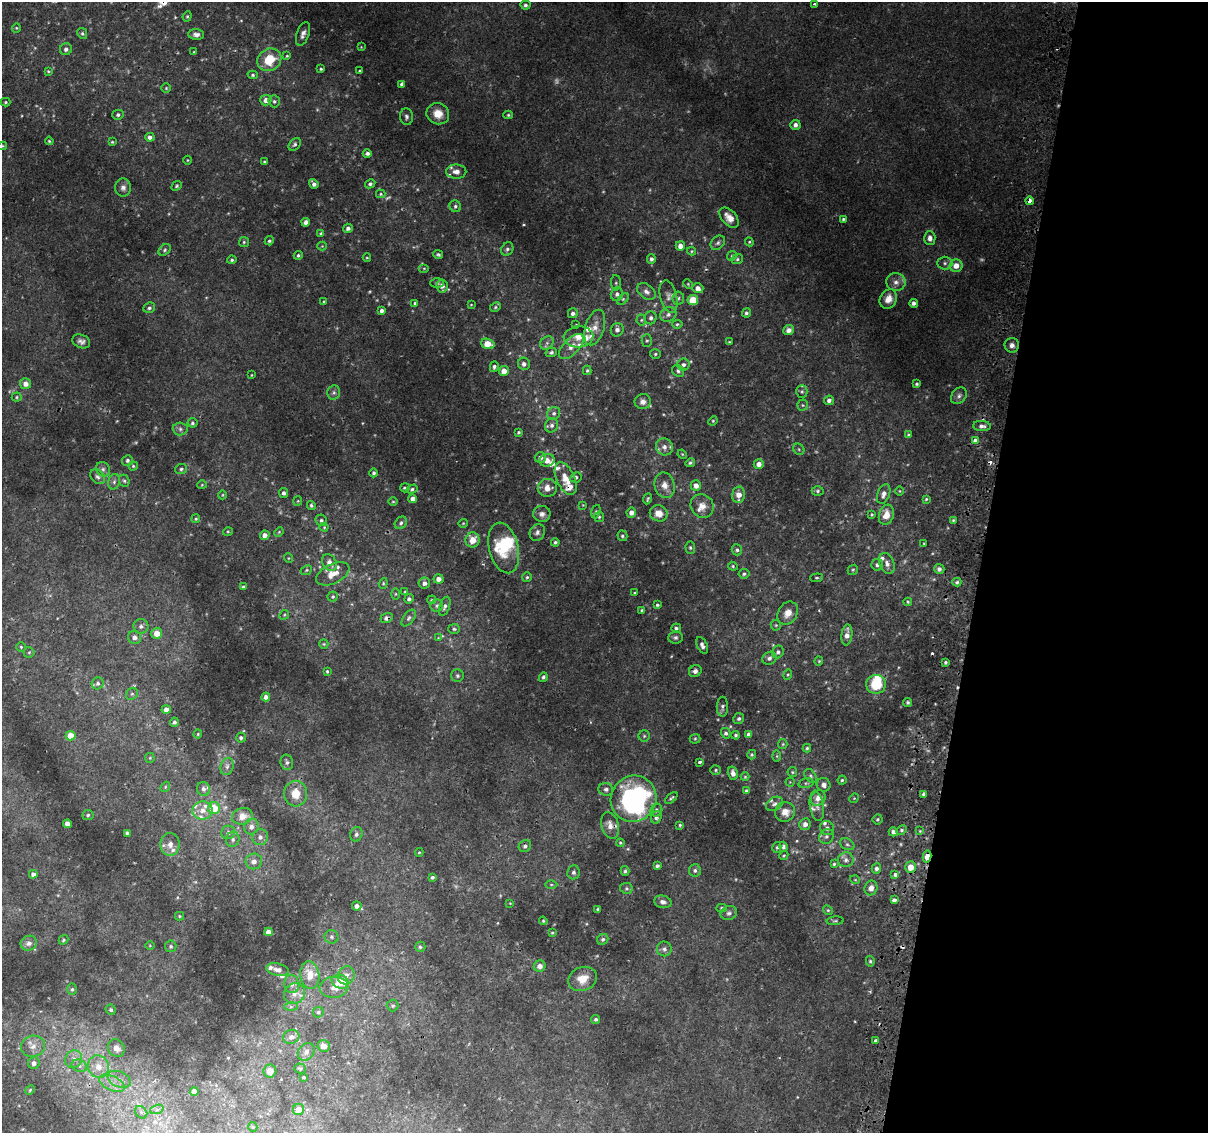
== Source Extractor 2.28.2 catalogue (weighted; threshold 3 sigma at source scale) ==
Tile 8 of 4 x 4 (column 4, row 2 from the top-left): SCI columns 3665-4870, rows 2569-3699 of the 4924 x 5194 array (HDU 1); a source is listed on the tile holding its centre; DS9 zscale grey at full resolution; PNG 1210 x 1135 px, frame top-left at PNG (2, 2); each listed source drawn as its Kron ellipse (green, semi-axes under 4 px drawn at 4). Shown black and unused: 19% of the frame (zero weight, under 2 of 3 exposures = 5% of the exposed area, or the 3 px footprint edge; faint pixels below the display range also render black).
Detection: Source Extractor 2.28.2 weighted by HDU 2 'WHT'; one run over the whole footprint, this tile lists its part. Background 0.00749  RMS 0.0022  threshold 0.00976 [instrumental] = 3 sigma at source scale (4.5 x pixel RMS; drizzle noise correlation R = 1.50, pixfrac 1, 0.0396/0.0396 arcsec/px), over >= 5 px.
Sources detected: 442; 11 too faint to see at this stretch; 1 inside a brighter object's white glare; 4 cosmic-ray / hot-pixel residue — neither listed nor drawn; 27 inside a brighter listed object's ellipse — not listed separately; the other 399 listed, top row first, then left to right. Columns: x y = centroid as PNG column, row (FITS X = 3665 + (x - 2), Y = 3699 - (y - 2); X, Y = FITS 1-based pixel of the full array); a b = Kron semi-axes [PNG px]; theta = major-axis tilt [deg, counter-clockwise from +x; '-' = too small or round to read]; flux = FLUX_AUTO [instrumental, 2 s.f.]
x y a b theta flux
815 4 3 2 - 0.4
525 5 5 4 - 0.46
187 16 5 4 - 0.27
16 28 5 4 - 0.22
82 33 5 4 - 0.38
303 34 12 6 71 1
196 35 8 5 -2 0.82
361 47 4 4 - 0.17
66 49 6 6 - 0.73
194 52 4 3 - 0.18
287 56 4 3 - 0.22
269 60 12 10 34 5.4
321 69 4 3 - 0.28
48 71 4 3 - 0.2
359 71 3 2 - 0.17
253 75 5 4 - 0.31
402 84 4 4 - 0.64
166 88 5 5 - 0.26
266 100 5 5 - 1.3
274 101 6 5 - 0.42
6 102 5 4 - 0.27
438 114 11 10 - 2.6
118 115 5 5 - 0.46
508 115 4 4 - 0.25
406 117 8 6 -85 0.62
795 125 5 5 - 0.87
150 137 5 4 - 0.79
49 141 4 3 - 0.24
112 142 3 3 - 0.21
295 144 7 5 50 0.43
2 146 4 4 - 0.22
367 153 4 4 - 0.57
187 160 4 3 - 0.16
264 162 3 2 - 0.23
456 172 10 7 -1 1.2
314 184 5 4 - 0.66
370 184 5 4 - 0.41
177 186 5 4 - 0.3
123 187 9 8 - 0.87
381 194 5 4 - 0.24
1030 201 4 3 - 1.3
455 206 6 5 - 0.45
729 218 12 7 -48 1.9
843 219 4 3 - 0.3
306 222 4 4 - 0.85
348 228 5 4 - 0.65
321 234 4 3 - 0.39
930 238 7 5 -88 1
269 241 5 4 - 0.37
244 242 5 5 - 0.29
749 242 4 4 - 0.25
718 243 8 6 45 0.56
322 246 4 4 - 0.19
680 246 5 4 - 1.5
507 249 7 5 56 0.54
165 250 7 5 43 0.37
692 251 4 4 - 0.24
298 255 4 4 - 0.31
438 255 5 3 - 0.33
732 256 5 4 - 0.29
367 258 4 3 - 0.18
651 259 5 4 - 0.57
737 259 6 4 24 0.37
232 260 4 4 - 0.37
945 263 7 6 - 0.67
956 266 6 6 - 2
424 268 5 4 - 0.22
896 282 9 9 - 1.3
437 283 7 4 -1 0.37
616 283 7 5 -86 0.37
688 284 5 3 - 0.2
442 286 7 5 -81 1.1
698 288 5 5 - 1
646 292 10 7 -36 1
617 294 7 6 - 0.64
668 297 17 8 -76 1.2
678 298 7 6 - 0.49
623 299 7 4 45 0.34
888 299 10 8 60 2.2
693 300 5 5 - 5.4
324 302 4 3 - 0.26
415 303 4 3 - 0.38
914 303 4 4 - 0.73
471 305 4 2 - 0.15
495 307 5 4 - 0.34
149 308 6 5 - 0.51
381 311 4 4 - 0.59
573 313 5 5 - 0.63
746 313 4 4 - 0.42
668 314 8 7 - 0.94
651 318 6 6 - 0.63
641 320 5 5 - 0.34
677 324 5 4 - 0.28
576 325 3 2 - 0.15
595 328 18 9 73 2.1
617 330 7 6 - 0.86
789 330 5 5 - 0.99
578 337 15 10 4 2
81 341 9 6 -21 0.84
647 341 6 5 - 0.32
729 342 3 3 - 0.2
547 343 7 6 - 0.56
488 344 7 5 -18 3.7
1012 345 7 7 - 1
571 346 15 7 46 1.7
551 352 6 4 16 0.45
655 354 5 4 - 0.32
524 364 6 6 - 0.82
683 365 6 6 - 0.66
494 367 5 4 - 0.49
587 370 5 4 - 0.3
504 371 5 5 - 2.2
678 371 6 5 - 0.46
251 375 4 3 - 0.14
26 384 5 5 - 1.4
916 384 4 4 - 0.31
802 391 6 5 - 0.37
334 393 7 6 - 0.59
959 396 9 7 52 0.73
17 397 5 4 - 0.26
829 400 5 5 - 0.73
643 402 8 7 - 0.97
803 405 5 5 - 0.3
554 413 7 6 - 0.63
713 421 5 4 - 0.26
192 423 5 5 - 0.4
551 425 7 6 - 0.71
982 426 9 5 -2 0.83
180 429 7 6 - 0.65
518 432 4 3 - 0.27
909 435 4 4 - 0.35
976 441 4 4 - 3.7
664 447 9 8 - 1.2
799 449 6 5 - 0.33
682 454 5 4 - 0.21
540 457 6 5 - 0.87
127 460 5 5 - 0.5
547 460 7 6 - 1.6
690 463 5 4 - 0.4
759 464 5 5 - 1.4
133 466 4 4 - 0.27
103 469 8 6 -55 0.68
181 469 6 5 - 0.37
374 473 4 4 - 0.44
98 477 8 6 -45 0.63
576 477 6 5 - 0.49
566 479 17 9 -66 3
124 481 6 5 - 0.4
114 482 8 6 74 0.55
202 485 4 4 - 0.2
665 485 13 10 -76 1.7
696 486 5 5 - 1.3
405 488 5 4 - 0.32
547 488 9 9 - 1.8
412 489 6 4 29 0.38
818 491 6 5 - 0.36
900 491 4 3 - 0.17
284 493 5 4 - 0.64
884 494 10 6 69 1.1
222 495 4 3 - 0.16
739 495 8 6 87 2
413 499 4 4 - 1.2
648 499 6 3 66 0.3
926 499 4 4 - 0.24
298 501 5 4 - 0.2
393 502 5 3 - 0.21
311 505 4 4 - 0.38
583 505 4 4 - 0.17
702 506 12 11 - 1.7
596 512 7 4 71 0.3
631 513 5 5 - 1.1
659 513 9 8 - 2.1
542 514 9 8 - 1
872 514 4 3 - 0.25
886 515 10 7 73 2.6
599 517 5 5 - 0.32
196 519 4 4 - 0.27
321 520 6 5 - 0.43
953 520 4 4 - 0.24
401 523 7 5 47 0.51
463 523 4 4 - 0.21
324 527 4 4 - 0.21
228 531 5 3 - 0.2
279 532 5 4 - 0.23
537 532 9 7 57 0.73
265 535 5 4 - 1.2
622 536 5 5 - 0.41
473 540 7 7 - 2.6
555 542 4 4 - 0.38
924 543 4 2 - 0.16
504 548 26 14 -76 7
690 548 6 5 - 0.32
737 550 5 5 - 0.44
288 558 5 3 - 0.19
329 563 9 6 -58 1.4
887 564 11 7 -68 0.98
877 565 6 6 - 0.64
733 566 5 4 - 0.26
939 569 5 5 - 0.59
306 570 6 4 23 0.27
853 570 5 4 - 0.3
333 574 18 9 26 2.4
744 574 5 4 - 0.35
527 577 5 5 - 0.33
816 578 6 4 6 0.3
438 579 5 4 - 1.1
957 582 4 4 - 0.39
383 583 5 4 - 0.25
424 583 6 5 - 0.83
243 587 4 3 - 0.32
405 592 4 4 - 0.23
635 593 4 3 - 0.23
396 594 6 4 89 0.24
333 597 5 5 - 0.36
409 599 5 4 - 0.55
432 600 4 3 - 0.23
908 602 4 4 - 0.22
657 605 4 4 - 0.32
437 606 6 6 - 0.5
445 606 10 5 71 0.62
642 610 4 3 - 0.27
788 613 12 9 56 1.9
284 615 5 4 - 0.29
386 618 6 5 - 0.68
409 618 9 5 53 0.55
776 625 5 5 - 0.28
141 626 7 7 - 0.82
676 628 5 4 - 0.4
454 629 6 5 - 0.34
157 633 5 5 - 2.8
847 635 10 5 83 1.3
134 637 7 6 - 1.1
438 638 4 3 - 0.14
675 638 7 6 - 0.5
324 644 5 4 - 0.25
702 645 9 5 -65 0.8
21 647 5 5 - 0.26
29 652 5 5 - 0.29
778 652 6 5 - 0.55
769 658 7 6 - 0.58
819 661 4 4 - 0.21
945 662 3 3 - 0.36
327 671 3 3 - 0.27
695 671 6 5 - 0.73
788 675 5 4 - 0.25
457 676 6 6 - 0.44
543 677 5 4 - 0.42
98 683 6 5 - 0.51
876 684 10 9 - 6.6
132 694 6 5 - 0.43
266 697 4 4 - 0.96
908 702 5 4 - 0.36
722 707 10 5 89 0.58
166 709 4 4 - 1.2
739 719 6 5 - 0.49
174 722 4 4 - 0.46
726 733 5 4 - 0.5
198 734 4 4 - 0.22
749 734 4 4 - 0.91
736 735 4 4 - 0.34
71 736 5 4 - 3.4
644 736 5 5 - 0.36
241 738 5 5 - 0.5
695 739 5 5 - 0.28
783 744 5 4 - 0.24
807 748 4 4 - 0.31
752 755 5 4 - 0.32
777 756 5 3 - 0.21
150 758 5 4 - 0.25
287 762 8 6 -76 0.57
699 762 3 3 - 0.37
227 766 9 6 74 0.77
716 770 5 5 - 0.31
792 772 5 4 - 0.27
733 773 7 5 -75 1
811 776 8 5 -55 0.45
745 777 4 4 - 0.21
842 780 4 4 - 0.28
790 782 4 4 - 0.21
806 783 7 4 15 0.38
824 785 7 6 - 0.89
165 787 5 4 - 0.27
203 789 7 6 - 0.78
606 789 7 6 - 0.62
746 790 4 4 - 0.31
296 794 13 11 89 3.4
924 794 4 3 - 0.52
671 798 7 3 41 0.31
818 798 8 7 - 1.5
854 798 5 4 - 0.19
634 799 23 22 - 47
774 804 9 6 30 0.75
817 806 15 7 -81 1.2
214 808 6 6 - 5.1
202 810 10 9 - 1.9
656 810 6 6 - 0.48
785 812 10 9 - 2
88 815 5 5 - 0.39
242 816 10 8 14 2.5
656 817 6 5 - 0.64
877 819 5 5 - 0.34
67 824 4 4 - 1.2
805 824 6 5 - 1.1
610 825 13 8 -72 1.5
680 825 4 3 - 0.26
251 827 8 7 - 1.1
827 828 7 6 - 0.75
901 830 6 4 28 0.38
920 831 4 4 - 0.2
228 832 7 6 - 0.81
893 832 5 4 - 0.72
127 833 4 3 - 0.36
356 834 7 6 - 0.61
260 837 8 7 - 0.96
826 837 8 7 - 0.67
233 839 8 6 76 0.71
620 843 4 3 - 0.23
170 844 11 9 -89 1.7
847 844 8 5 -28 0.5
525 846 6 5 - 0.59
777 847 5 4 - 0.32
783 847 5 4 - 0.47
419 852 4 4 - 0.2
784 855 5 3 - 0.22
927 857 6 4 77 2
846 860 8 7 - 0.87
254 861 8 8 - 1.2
834 864 4 4 - 0.27
657 866 4 3 - 0.41
911 867 5 5 - 2.7
876 868 5 5 - 0.65
695 870 6 6 - 0.54
625 871 5 4 - 0.35
573 872 7 6 - 0.61
33 874 4 4 - 0.72
895 875 4 3 - 1.6
432 877 4 3 - 0.42
855 880 5 3 - 0.17
551 884 6 4 0 0.32
626 888 6 5 - 0.39
871 888 7 6 - 1.2
894 900 4 4 - 0.66
663 902 9 6 -12 0.77
510 903 3 3 - 0.14
357 906 4 4 - 0.91
722 908 5 4 - 0.33
598 909 4 3 - 0.26
828 910 5 4 - 0.26
729 913 8 7 - 0.63
179 916 4 4 - 0.25
543 921 4 3 - 0.21
835 921 8 3 5 0.27
268 932 4 4 - 1.4
552 933 4 3 - 0.21
331 937 7 7 - 0.6
603 939 6 5 - 0.39
63 940 5 4 - 0.29
29 943 8 7 - 1.1
150 945 4 3 - 0.17
171 946 6 5 - 0.43
420 947 5 5 - 0.42
664 949 7 7 - 0.7
870 961 5 4 - 0.32
540 966 6 5 - 1.3
277 970 12 6 -13 1.2
310 975 14 9 -82 3.2
346 975 9 8 - 1.1
583 979 14 12 20 2.9
340 982 9 7 -19 3.8
292 984 9 7 -79 0.99
334 987 14 10 4 1.9
72 989 6 5 - 0.33
294 994 11 10 - 1.7
393 1006 6 6 - 0.41
291 1007 7 4 1 0.45
111 1010 5 5 - 0.38
318 1012 5 5 - 0.39
596 1019 4 4 - 0.42
291 1037 8 7 - 1.2
875 1041 3 3 - 1.3
33 1046 12 10 11 1.8
324 1046 6 5 - 1.5
116 1048 9 8 - 1.7
306 1052 9 7 51 1.1
74 1059 9 8 - 1.3
34 1063 6 5 - 0.87
79 1066 8 6 -22 0.71
98 1067 11 10 - 2.9
300 1068 6 5 - 0.33
270 1071 6 6 - 1.5
304 1077 3 3 - 0.24
119 1079 12 7 -23 1.5
112 1083 13 7 -25 1.9
30 1090 5 4 - 0.26
194 1091 4 4 - 1.6
157 1109 7 4 19 0.53
298 1110 5 5 - 1.9
141 1112 7 5 -45 0.65
253 1127 5 4 - 0.26
Overlapping masked pixels (flux is a lower limit): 5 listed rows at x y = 1030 201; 386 618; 610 825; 927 857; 911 867
Isophote crosses this tile's border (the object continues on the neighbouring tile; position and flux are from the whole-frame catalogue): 1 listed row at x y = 2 146